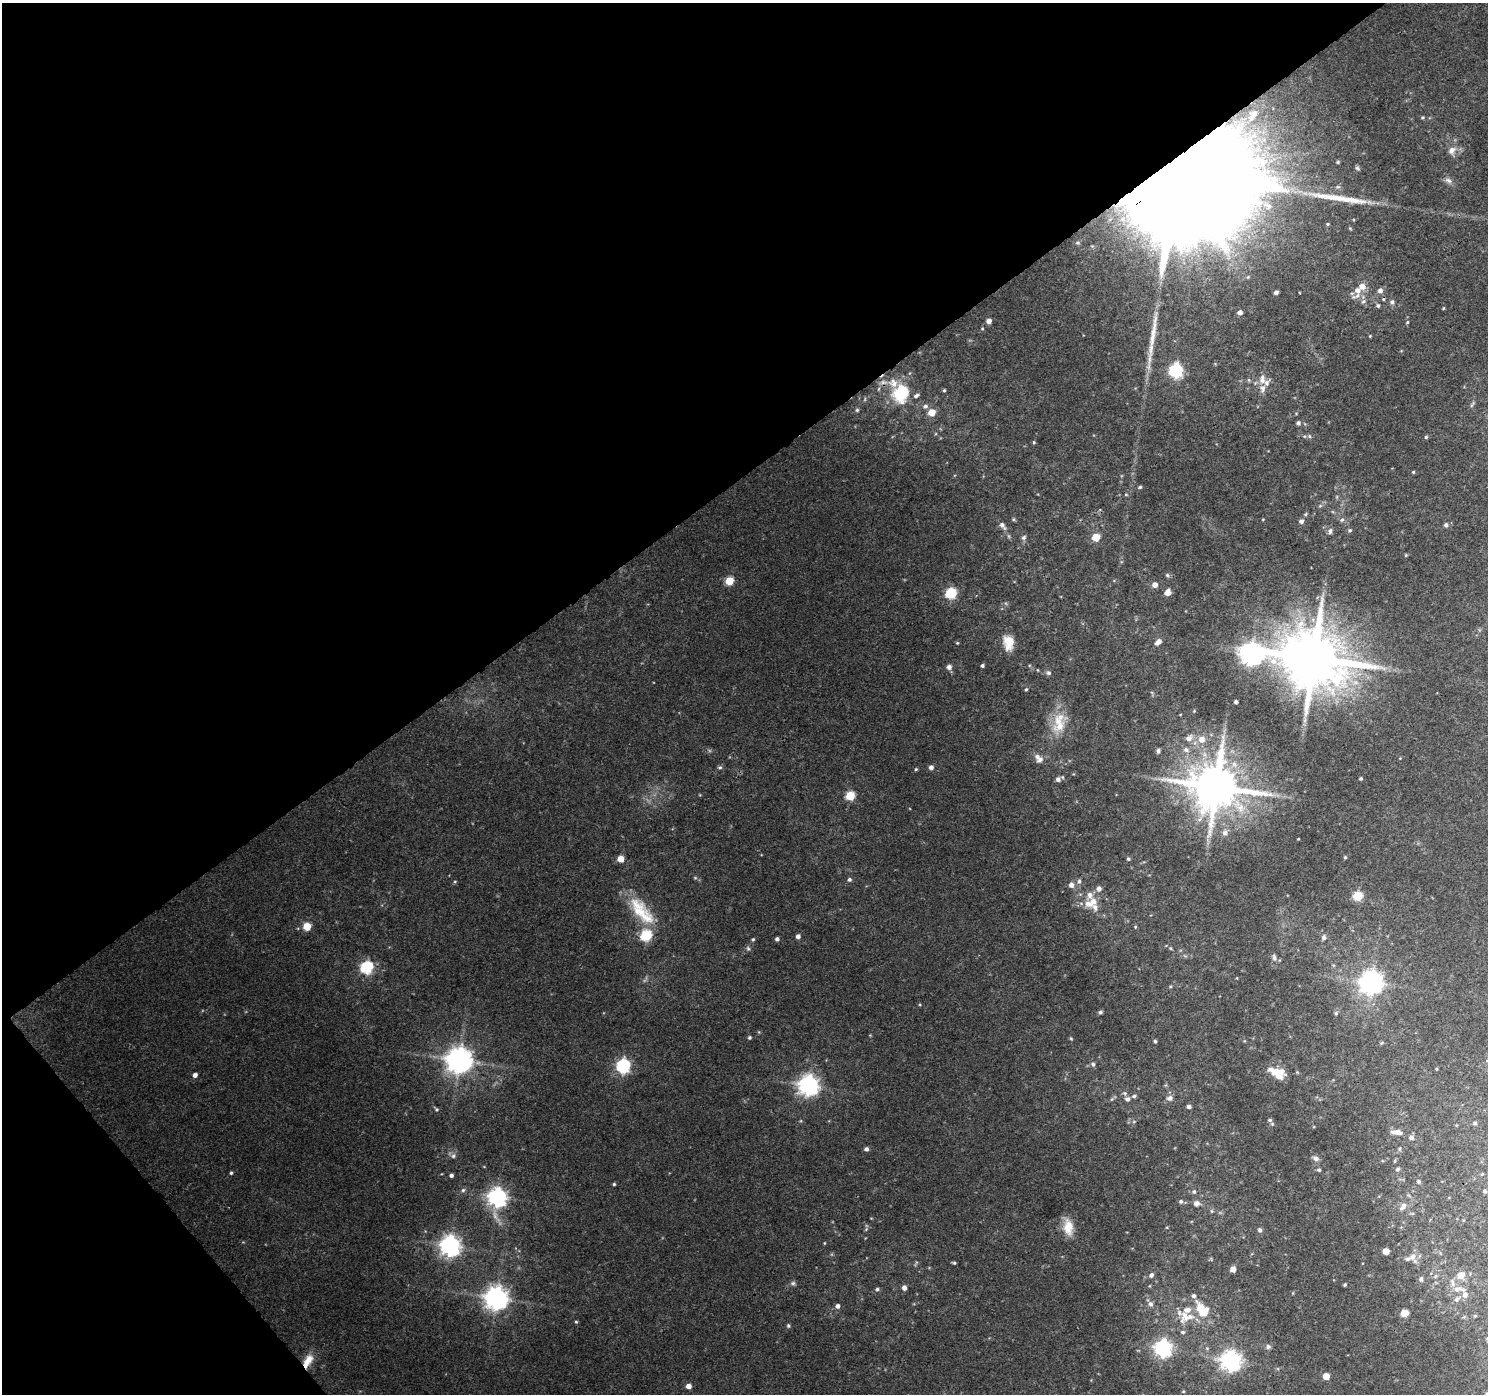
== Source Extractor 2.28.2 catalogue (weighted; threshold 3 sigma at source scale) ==
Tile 5 of 4 x 4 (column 1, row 2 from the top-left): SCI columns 48-1533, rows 2957-4348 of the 6040 x 5978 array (HDU 1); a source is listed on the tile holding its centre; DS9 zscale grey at full resolution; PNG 1490 x 1396 px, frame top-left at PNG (2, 3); no overlay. Shown black and unused: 37% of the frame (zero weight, under 3 of 4 exposures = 5% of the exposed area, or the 3 px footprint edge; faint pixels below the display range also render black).
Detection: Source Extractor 2.28.2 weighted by HDU 2 'WHT'; one run over the whole footprint, this tile lists its part. Background 0.0445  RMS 0.0038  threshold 0.0172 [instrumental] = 3 sigma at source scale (4.5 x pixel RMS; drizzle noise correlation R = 1.50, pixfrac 1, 0.0396/0.0396 arcsec/px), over >= 5 px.
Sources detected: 207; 2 too faint to see at this stretch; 2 inside a brighter object's white glare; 2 long thin detections or spike segments (spike, bleed or trail) — not listed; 19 inside a brighter listed object's ellipse — not listed separately; the other 182 listed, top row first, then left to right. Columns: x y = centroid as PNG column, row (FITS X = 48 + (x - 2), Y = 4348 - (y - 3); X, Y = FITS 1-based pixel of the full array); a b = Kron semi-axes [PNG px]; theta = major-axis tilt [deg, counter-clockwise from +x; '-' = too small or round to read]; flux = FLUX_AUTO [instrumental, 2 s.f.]
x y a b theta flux
1253 114 19 11 61 6
1422 117 5 3 - 0.47
1452 150 13 9 50 2.7
1338 162 4 4 - 0.47
1357 168 7 5 -35 0.75
1177 175 66 23 35 43000
1448 180 11 7 -31 1.6
1338 187 8 4 7 0.84
1268 206 13 5 -24 1.6
1328 224 5 4 - 0.49
1350 228 5 4 - 0.44
1248 277 5 5 - 0.48
1380 290 6 6 - 1.7
1358 291 9 8 - 3.3
1276 292 4 4 - 1.2
1363 301 7 5 22 0.91
1392 302 6 6 - 1
1378 306 5 4 - 0.6
1443 308 5 3 - 0.31
1240 312 5 4 - 1.9
989 321 5 5 - 1.9
1407 322 5 4 - 0.42
1370 336 4 4 - 0.34
1176 371 6 6 - 71
1249 380 6 3 -71 0.43
1262 380 10 9 - 2.6
944 390 4 3 - 0.46
900 394 25 20 75 18
1472 404 11 3 62 0.68
925 406 7 6 - 1.2
857 410 5 5 - 0.62
932 412 5 5 - 6.9
1298 423 6 5 - 0.85
1309 436 6 5 - 0.73
1426 437 4 4 - 0.54
1034 442 5 4 - 0.46
1413 472 4 4 - 0.45
1140 487 4 4 - 0.53
1126 495 5 3 - 0.39
1320 506 6 4 19 0.56
1013 519 5 4 - 0.49
1342 520 7 5 65 0.8
1301 521 6 5 - 1.3
1002 525 10 6 -53 1.7
1446 525 5 5 - 1
1350 530 6 5 - 0.69
1330 531 7 6 - 1.2
1024 537 7 6 - 0.92
1096 537 5 5 - 10
1406 555 4 4 - 0.38
1167 575 6 5 - 0.69
729 581 5 5 - 14
1155 585 5 5 - 2.5
1167 592 6 5 - 3.4
951 593 6 5 - 36
1008 642 16 11 -83 6.3
1158 642 9 5 43 2.2
957 643 5 3 - 0.37
1251 654 11 8 0 300
1314 658 17 16 - 3400
982 666 4 4 - 0.72
949 667 5 5 - 1.9
1049 673 6 6 - 0.94
1026 689 4 3 - 0.47
1236 702 4 3 - 0.98
1194 711 4 3 - 0.34
1059 723 31 18 77 10
1189 738 11 8 35 2.1
1202 739 8 8 - 3.1
1186 750 9 6 -28 1.4
1158 751 5 4 - 1.1
1040 759 9 7 43 1.8
720 767 5 5 - 0.66
931 767 5 5 - 1.6
916 769 4 4 - 0.47
1361 778 3 3 - 0.65
1058 779 6 6 - 1.4
1216 787 14 13 - 2100
850 796 5 5 - 19
1225 833 9 8 - 2
1298 839 3 2 - 0.27
1345 857 4 4 - 0.51
621 859 5 5 - 5.4
1128 859 5 4 - 0.6
695 878 6 4 -1 0.47
849 879 5 5 - 0.85
455 881 5 3 - 0.39
1079 881 7 6 - 0.91
1071 885 6 6 - 2
1099 889 6 6 - 1.7
1090 895 11 8 76 2.3
1357 896 5 5 - 19
1088 904 12 9 -18 3.5
641 911 46 17 -50 16
307 926 5 5 - 9
1135 927 4 4 - 0.38
646 935 6 6 - 33
798 936 5 4 - 1.4
1324 937 8 7 - 1.3
753 939 4 4 - 0.51
777 939 4 4 - 1.1
1171 948 5 3 - 0.4
1274 958 9 6 -74 1.3
367 967 6 6 - 52
1371 982 8 8 - 330
1170 986 5 3 - 0.36
1100 1012 5 4 - 0.64
1336 1013 5 5 - 0.59
749 1037 4 4 - 0.56
1071 1038 5 4 - 0.44
1155 1041 4 4 - 0.59
1381 1043 6 3 69 0.43
459 1060 8 8 - 470
1093 1064 7 6 - 0.96
623 1066 6 6 - 74
1275 1072 20 8 -34 6.5
195 1075 5 4 - 1.6
809 1085 7 7 - 220
1134 1096 6 4 11 0.81
1170 1098 9 7 9 1.5
1112 1099 6 4 45 0.6
1127 1099 7 6 - 1.5
1189 1107 4 4 - 1.2
436 1109 6 5 - 0.62
1270 1120 7 5 -2 0.84
1475 1123 5 4 - 0.81
1397 1132 12 5 -5 3
1411 1137 6 5 - 1.2
866 1149 5 5 - 1.1
1400 1149 7 3 81 0.5
453 1156 8 6 46 1.2
1316 1158 8 6 -30 1.6
1395 1161 5 4 - 0.45
1397 1169 5 5 - 0.78
1319 1170 5 5 - 0.71
231 1173 4 3 - 0.55
451 1175 4 4 - 1
1418 1181 5 4 - 0.71
614 1184 4 4 - 0.47
463 1190 6 5 - 0.81
1484 1191 5 5 - 0.62
1194 1192 6 5 - 0.75
497 1197 8 7 - 190
1181 1201 6 5 - 0.77
1196 1203 7 6 - 1.8
1403 1206 12 7 53 2
1212 1211 5 5 - 0.49
1068 1227 23 12 -82 6.3
866 1229 5 5 - 0.51
1260 1230 5 5 - 1.1
824 1243 5 3 - 0.3
450 1246 7 7 - 250
1385 1251 5 4 - 5.7
1413 1257 10 8 46 2.3
954 1263 4 3 - 0.54
1233 1269 5 4 - 3.1
1151 1275 6 5 - 1.2
1461 1275 6 6 - 4.4
1421 1279 6 5 - 0.91
793 1283 7 6 - 0.93
1345 1284 4 3 - 0.56
904 1288 5 5 - 1.8
877 1289 5 4 - 0.63
1457 1289 12 8 6 2.3
1465 1295 7 7 - 1.8
497 1298 8 8 - 360
1457 1299 9 6 35 1.3
1151 1304 7 7 - 1.4
838 1306 5 5 - 1.4
1203 1310 22 13 -54 11
1404 1313 5 5 - 11
1185 1316 21 14 61 6.9
1475 1316 5 4 - 0.4
576 1322 4 4 - 0.45
788 1326 5 5 - 0.7
1268 1347 7 6 - 1
1163 1348 7 7 - 150
308 1360 16 11 54 4.8
1231 1361 7 7 - 230
1326 1376 5 5 - 5.4
688 1386 5 4 - 2.5
1183 1391 4 4 - 0.39
Overlapping masked pixels (flux is a lower limit): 2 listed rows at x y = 1177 175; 900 394